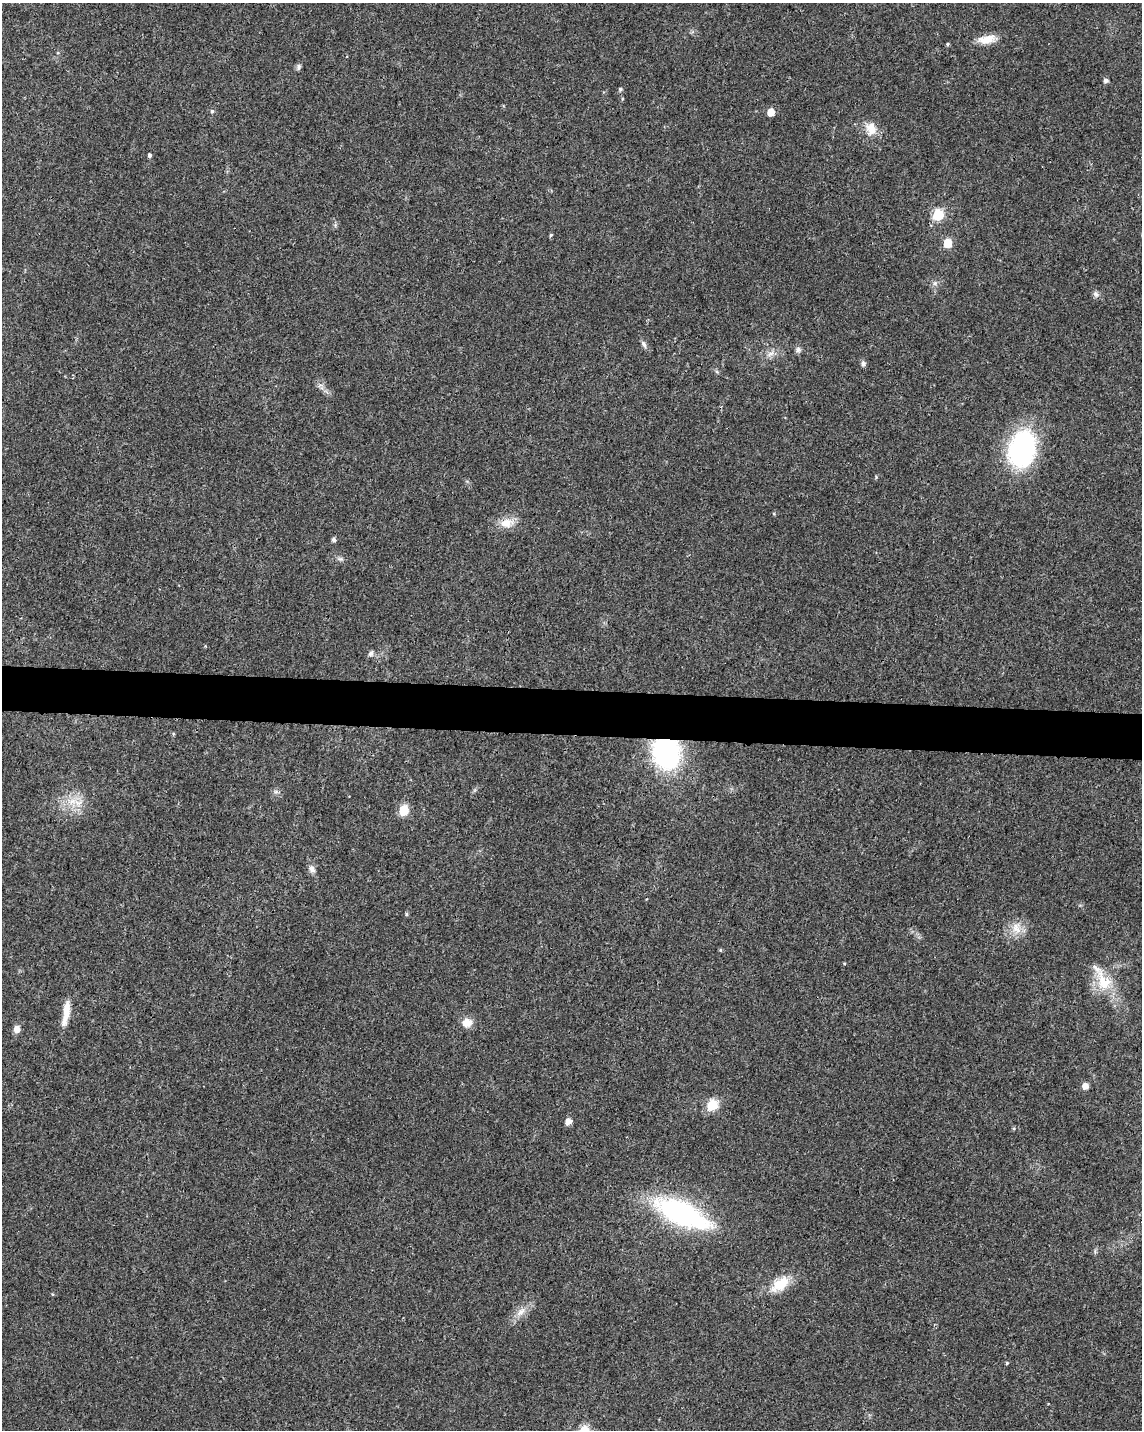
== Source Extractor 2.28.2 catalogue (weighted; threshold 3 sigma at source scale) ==
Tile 7 of 4 x 3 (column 3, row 2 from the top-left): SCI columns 2284-3423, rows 1661-3088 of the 4573 x 4801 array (HDU 1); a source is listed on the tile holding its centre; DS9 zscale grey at full resolution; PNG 1144 x 1432 px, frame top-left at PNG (2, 3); no overlay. Shown black and unused: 3% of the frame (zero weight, under 3 of 4 exposures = <1% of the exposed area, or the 3 px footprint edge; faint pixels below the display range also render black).
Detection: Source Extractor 2.28.2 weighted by HDU 2 'WHT'; one run over the whole footprint, this tile lists its part. Background 0.0197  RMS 0.0028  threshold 0.0128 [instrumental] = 3 sigma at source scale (4.5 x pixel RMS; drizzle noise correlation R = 1.50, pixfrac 1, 0.0396/0.0396 arcsec/px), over >= 5 px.
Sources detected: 44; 1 inside a brighter listed object's ellipse — not listed separately; the other 43 listed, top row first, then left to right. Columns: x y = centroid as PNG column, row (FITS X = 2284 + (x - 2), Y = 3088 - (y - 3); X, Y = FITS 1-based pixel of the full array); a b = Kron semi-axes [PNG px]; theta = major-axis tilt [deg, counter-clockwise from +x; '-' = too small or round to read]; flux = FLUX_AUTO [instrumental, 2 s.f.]
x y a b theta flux
987 39 24 10 10 4
948 44 5 4 - 0.36
299 67 9 5 85 0.69
1106 80 5 5 - 0.81
620 89 5 5 - 0.49
212 111 5 5 - 0.47
771 112 5 5 - 4
871 131 19 15 -57 4
149 155 4 4 - 0.66
938 215 6 6 - 21
551 235 5 4 - 0.37
948 243 6 5 - 8.1
935 283 7 6 - 0.75
1096 294 9 6 -40 0.87
644 344 11 6 -61 0.95
798 350 8 7 - 0.82
771 354 12 5 30 1.3
863 363 7 6 - 0.79
1022 448 39 27 77 42
506 523 19 13 7 3.8
334 540 5 5 - 0.85
340 559 8 6 -19 0.72
371 653 8 6 69 0.78
666 752 24 20 -71 51
276 792 7 4 -18 0.55
72 801 14 8 16 3.5
404 810 6 6 - 14
312 869 11 8 -62 1.3
406 914 5 4 - 0.4
1016 928 18 13 -70 3.8
720 950 5 4 - 0.34
1103 981 30 19 -63 9
66 1013 32 7 80 4.2
467 1023 12 11 - 3
17 1029 9 7 83 1.8
1085 1086 5 5 - 2.3
712 1105 14 12 48 4.8
568 1121 6 5 - 1.9
1014 1128 5 4 - 0.34
682 1213 67 25 -25 45
780 1284 28 15 37 7.1
521 1312 16 8 44 2.7
1007 1363 4 4 - 0.31
Overlapping masked pixels (flux is a lower limit): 1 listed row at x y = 666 752